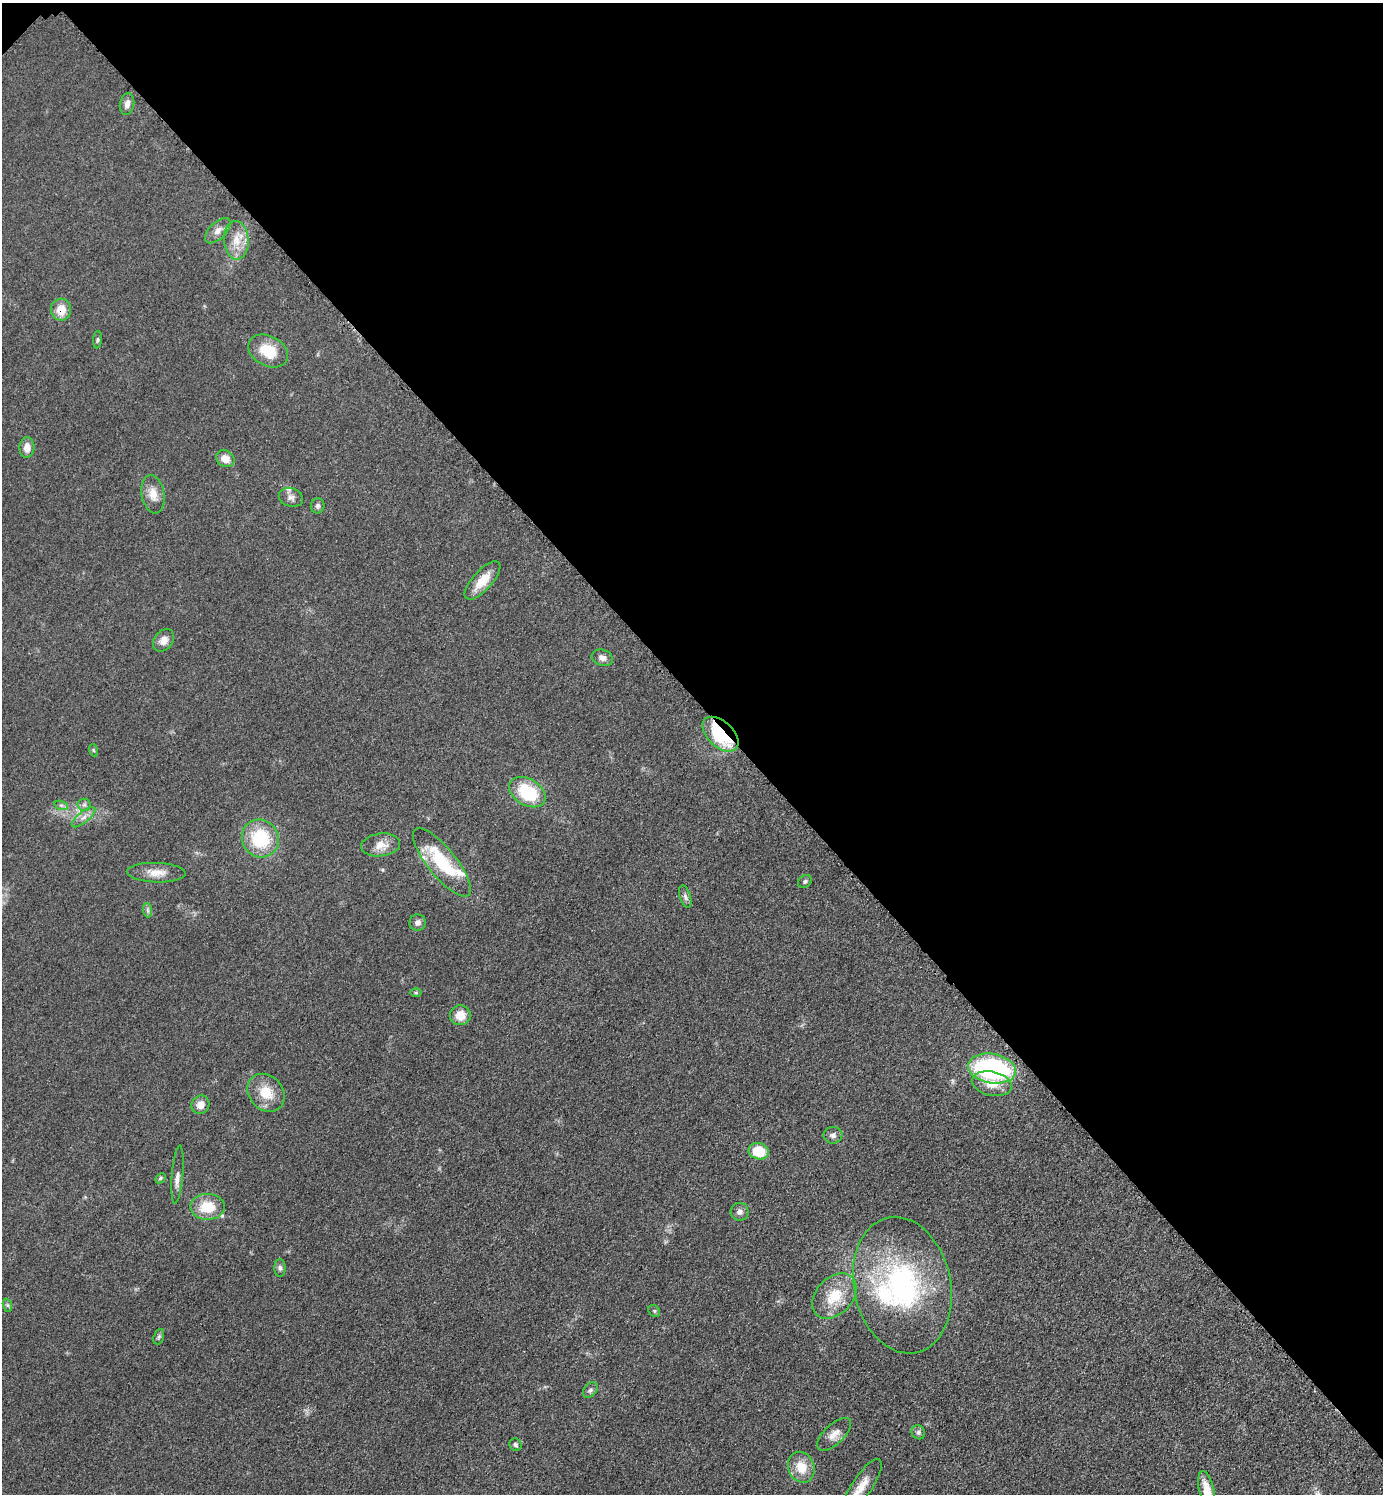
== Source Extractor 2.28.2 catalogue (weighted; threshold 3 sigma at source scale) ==
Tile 3 of 4 x 4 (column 3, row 1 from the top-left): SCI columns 2973-4353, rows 4499-5990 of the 6048 x 6047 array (HDU 1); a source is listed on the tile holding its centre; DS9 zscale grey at full resolution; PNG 1385 x 1496 px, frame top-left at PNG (2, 3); each listed source drawn as its Kron ellipse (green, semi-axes under 4 px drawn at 4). Shown black and unused: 47% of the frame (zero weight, under 3 of 5 exposures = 4% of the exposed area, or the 3 px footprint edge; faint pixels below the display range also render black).
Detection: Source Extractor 2.28.2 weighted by HDU 2 'WHT'; one run over the whole footprint, this tile lists its part. Background 0.0497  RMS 0.0054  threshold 0.0244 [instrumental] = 3 sigma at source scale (4.5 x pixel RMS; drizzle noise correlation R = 1.50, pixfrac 1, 0.05/0.05 arcsec/px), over >= 5 px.
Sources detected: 57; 4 inside a brighter listed object's ellipse — not listed separately; the other 53 listed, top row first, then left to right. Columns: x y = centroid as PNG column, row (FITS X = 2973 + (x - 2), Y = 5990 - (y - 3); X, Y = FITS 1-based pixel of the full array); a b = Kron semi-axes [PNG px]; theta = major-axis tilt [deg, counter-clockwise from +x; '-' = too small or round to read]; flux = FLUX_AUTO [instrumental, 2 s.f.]
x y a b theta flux
127 104 11 7 79 3
218 231 16 8 44 4
236 240 19 12 -86 8.9
61 310 11 10 - 7.8
97 340 9 3 85 0.86
268 351 21 15 -28 15
27 448 10 7 88 4.5
225 459 9 8 - 5.8
153 494 19 11 -79 6.5
291 497 12 9 -17 2.8
318 506 7 7 - 1.4
482 580 24 10 48 10
164 640 12 9 51 4.4
602 658 11 8 -19 3
720 734 21 13 -43 31
93 750 6 4 -71 0.61
527 792 20 13 -31 27
61 805 7 4 -18 1.2
84 805 6 6 - 1.5
83 817 14 5 39 3
260 838 19 18 - 29
381 845 19 11 6 6.3
442 862 42 14 -51 30
156 873 29 9 -2 7
805 881 7 6 - 1.2
685 896 11 5 -72 1.8
147 910 7 4 -88 1.3
418 923 8 8 - 2.4
416 993 6 4 0 0.64
460 1015 10 10 - 7.3
992 1069 24 14 -10 87
992 1084 20 12 -12 8.2
266 1093 20 17 -47 12
200 1105 9 9 - 4.5
833 1135 9 8 - 2
759 1151 10 8 -11 15
177 1175 29 5 85 3.5
160 1178 6 4 42 0.92
207 1207 17 13 0 15
740 1212 9 9 - 2.3
280 1268 9 5 -89 1.4
902 1285 69 48 -78 100
834 1296 26 18 46 17
7 1305 7 4 -70 0.93
654 1311 6 5 - 0.81
159 1337 8 5 70 1.1
590 1390 9 6 51 1.5
918 1432 7 6 - 1.3
834 1434 21 10 44 5
515 1445 6 5 - 1.2
801 1467 16 13 -68 9.8
862 1486 31 10 56 8.7
1207 1490 19 7 -77 8.6
Overlapping masked pixels (flux is a lower limit): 2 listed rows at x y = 61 310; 720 734
Isophote crosses this tile's border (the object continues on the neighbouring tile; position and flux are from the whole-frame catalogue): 2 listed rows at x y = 862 1486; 1207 1490